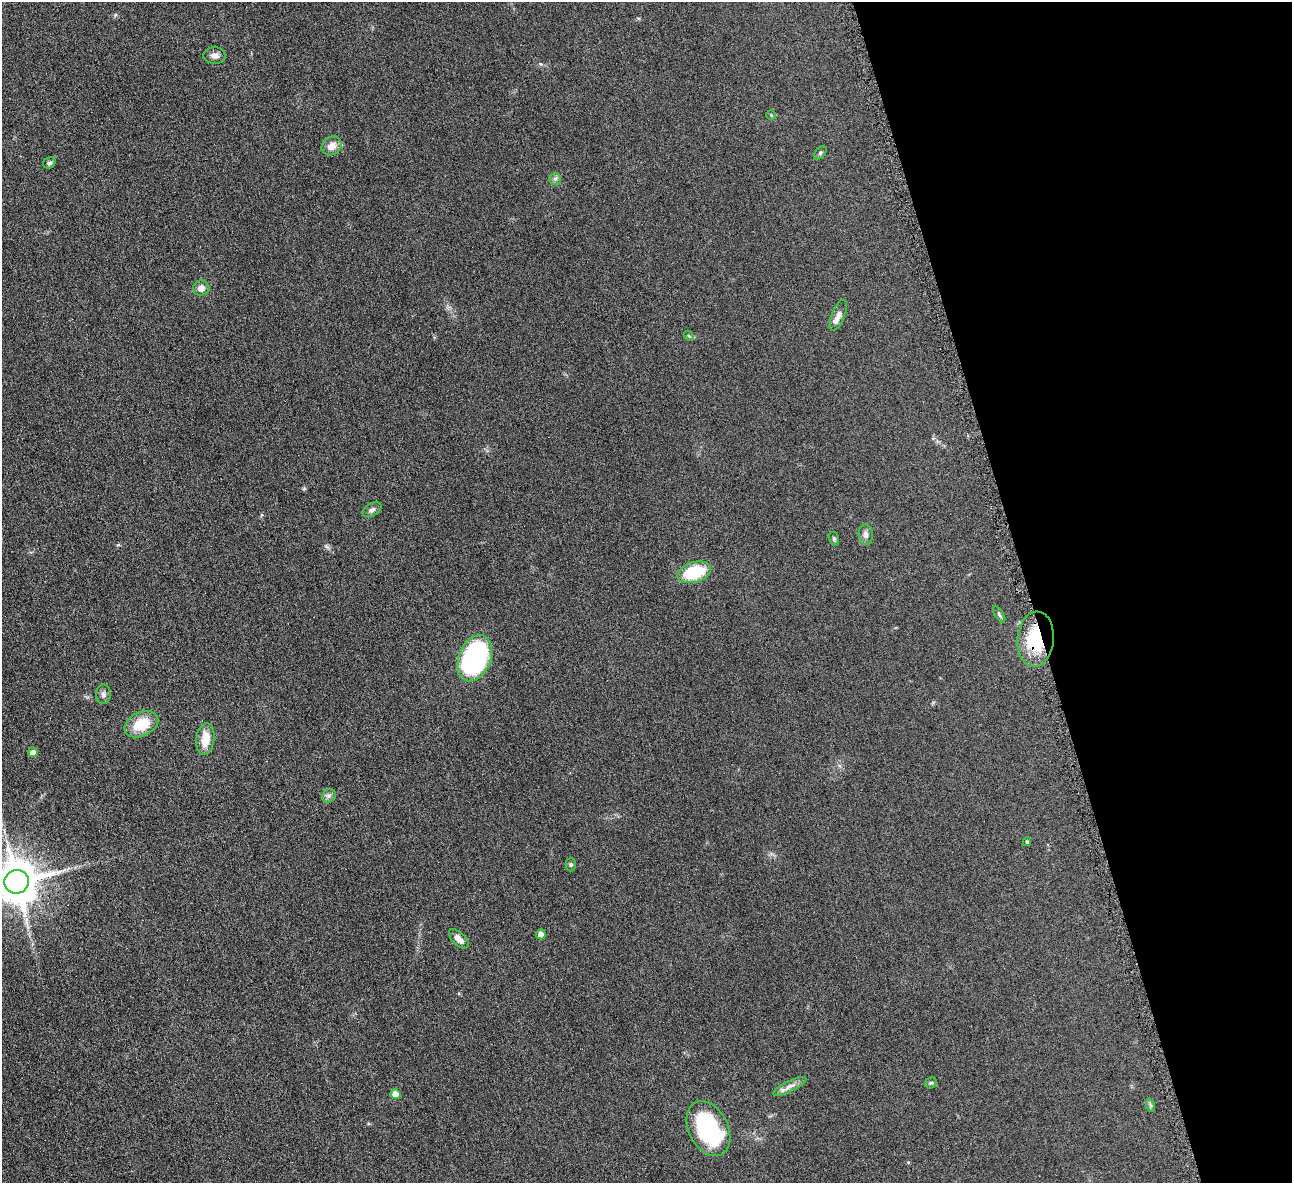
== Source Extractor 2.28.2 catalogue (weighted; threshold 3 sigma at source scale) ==
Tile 12 of 4 x 4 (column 4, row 3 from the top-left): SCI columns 3877-5166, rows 1337-2517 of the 5171 x 5154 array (HDU 1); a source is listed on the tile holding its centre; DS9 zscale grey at full resolution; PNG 1294 x 1185 px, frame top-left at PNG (2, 2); each listed source drawn as its Kron ellipse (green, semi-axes under 4 px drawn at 4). Shown black and unused: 20% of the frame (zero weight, under 4 of 8 exposures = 1% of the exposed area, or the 3 px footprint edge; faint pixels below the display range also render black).
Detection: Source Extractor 2.28.2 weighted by HDU 2 'WHT'; one run over the whole footprint, this tile lists its part. Background 0.0978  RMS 0.0094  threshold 0.0383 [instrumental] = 3 sigma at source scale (4.09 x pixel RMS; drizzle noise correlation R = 1.36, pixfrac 0.8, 0.05/0.05 arcsec/px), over >= 5 px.
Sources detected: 33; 1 inside a brighter object's white glare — neither listed nor drawn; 1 inside a brighter listed object's ellipse — not listed separately; the other 31 listed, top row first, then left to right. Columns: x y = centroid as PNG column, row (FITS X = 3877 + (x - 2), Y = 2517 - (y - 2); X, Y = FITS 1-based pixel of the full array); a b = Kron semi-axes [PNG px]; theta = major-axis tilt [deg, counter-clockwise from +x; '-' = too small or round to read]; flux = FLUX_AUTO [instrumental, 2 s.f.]
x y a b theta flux
215 56 11 8 -5 4.1
771 115 4 4 - 0.94
332 146 10 9 - 7.6
820 153 7 5 49 1.5
49 163 6 5 - 1.9
555 179 6 6 - 1.9
201 288 8 7 - 4.9
838 315 16 6 68 4.8
689 336 6 4 -43 1.2
372 510 10 6 30 2.7
866 535 10 7 -82 3.3
834 539 7 5 -75 1.4
694 572 17 10 17 39
999 614 9 3 -57 1.4
1036 639 28 18 85 42
475 658 24 16 68 150
103 694 10 7 87 2.8
141 724 18 12 25 23
205 739 16 9 83 14
33 752 5 5 - 4.9
329 796 7 6 - 2.2
1027 842 4 3 - 1.3
571 865 7 5 -90 1.4
16 882 12 12 - 3300
541 934 5 5 - 9.6
459 939 12 6 -44 5.4
931 1083 6 5 - 1.4
790 1086 18 5 25 5.3
395 1094 5 5 - 11
1150 1105 7 4 -70 1.4
708 1129 29 19 -63 78
Overlapping masked pixels (flux is a lower limit): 1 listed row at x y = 1036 639
Isophote crosses this tile's border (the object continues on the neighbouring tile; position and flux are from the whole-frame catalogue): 1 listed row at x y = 16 882